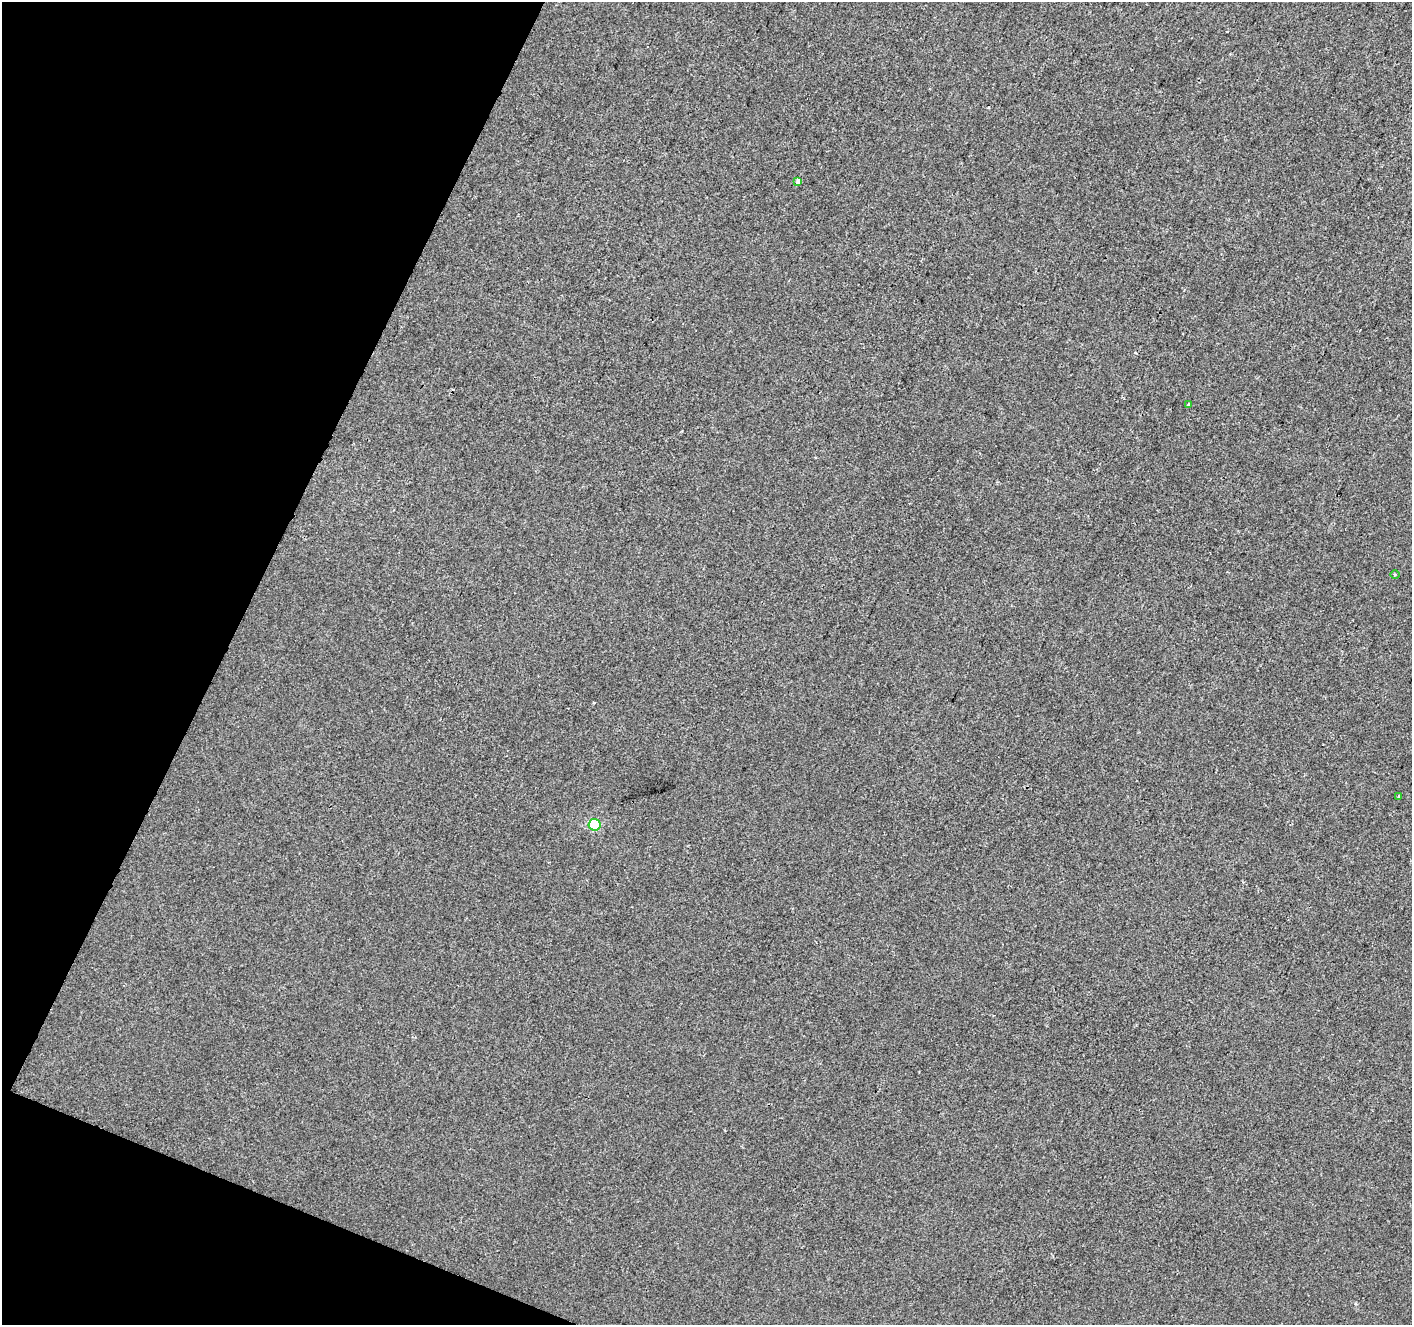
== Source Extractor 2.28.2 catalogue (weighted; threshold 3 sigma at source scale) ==
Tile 9 of 4 x 4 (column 1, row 3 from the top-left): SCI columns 7-1416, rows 1594-2916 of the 5648 x 5767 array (HDU 1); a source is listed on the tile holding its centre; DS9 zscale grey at full resolution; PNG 1414 x 1327 px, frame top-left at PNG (2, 2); each listed source drawn as its Kron ellipse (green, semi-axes under 4 px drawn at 4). Shown black and unused: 20% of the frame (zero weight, under 2 of 3 exposures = <1% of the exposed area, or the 3 px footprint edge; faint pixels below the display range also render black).
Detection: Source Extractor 2.28.2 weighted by HDU 2 'WHT'; one run over the whole footprint, this tile lists its part. Background 6.98e-04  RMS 0.0057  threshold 0.0258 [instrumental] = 3 sigma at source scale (4.5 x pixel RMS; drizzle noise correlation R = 1.50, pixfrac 1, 0.0396/0.0396 arcsec/px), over >= 5 px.
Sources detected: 5; all 5 listed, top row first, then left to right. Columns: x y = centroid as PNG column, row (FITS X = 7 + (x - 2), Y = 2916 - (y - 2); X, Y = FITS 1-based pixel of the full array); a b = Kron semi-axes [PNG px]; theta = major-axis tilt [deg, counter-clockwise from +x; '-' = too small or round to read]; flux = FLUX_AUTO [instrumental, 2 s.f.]
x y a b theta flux
798 181 4 3 - 3.1
1189 404 4 3 - 0.9
1395 574 5 3 - 0.59
1398 796 4 2 - 0.5
594 825 6 5 - 42